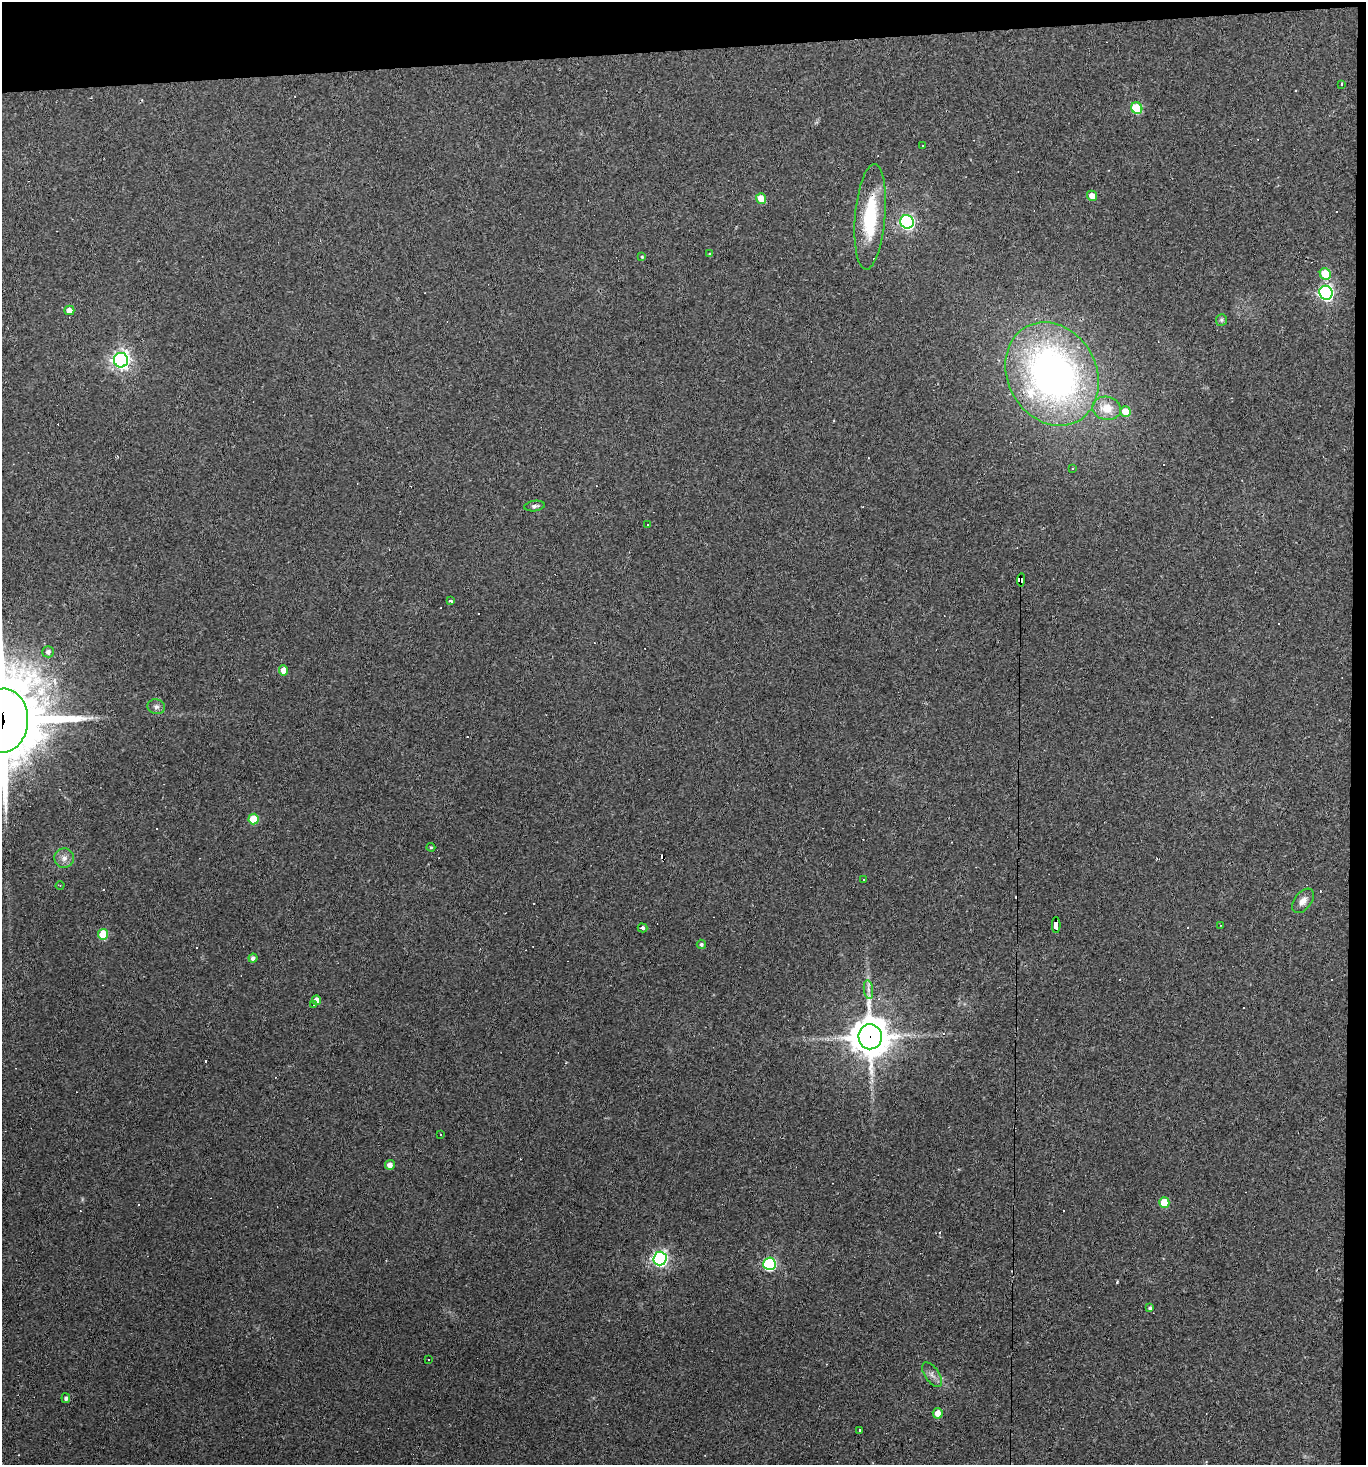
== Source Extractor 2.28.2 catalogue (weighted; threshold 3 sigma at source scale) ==
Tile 3 of 3 x 3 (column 3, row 1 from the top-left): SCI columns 2852-4215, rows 2926-4388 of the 4364 x 4388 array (HDU 1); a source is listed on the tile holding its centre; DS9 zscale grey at full resolution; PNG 1368 x 1467 px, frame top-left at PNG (2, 2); each listed source drawn as its Kron ellipse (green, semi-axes under 4 px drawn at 4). Shown black and unused: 4% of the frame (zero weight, under 2 of 3 exposures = <1% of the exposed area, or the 3 px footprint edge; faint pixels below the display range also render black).
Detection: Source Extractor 2.28.2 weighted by HDU 2 'WHT'; one run over the whole footprint, this tile lists its part. Background 0.0931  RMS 0.0063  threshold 0.0285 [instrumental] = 3 sigma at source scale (4.5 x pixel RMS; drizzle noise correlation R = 1.50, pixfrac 1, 0.05/0.05 arcsec/px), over >= 5 px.
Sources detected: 84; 30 cosmic-ray / hot-pixel residue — neither listed nor drawn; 1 inside a brighter listed object's ellipse — not listed separately; the other 53 listed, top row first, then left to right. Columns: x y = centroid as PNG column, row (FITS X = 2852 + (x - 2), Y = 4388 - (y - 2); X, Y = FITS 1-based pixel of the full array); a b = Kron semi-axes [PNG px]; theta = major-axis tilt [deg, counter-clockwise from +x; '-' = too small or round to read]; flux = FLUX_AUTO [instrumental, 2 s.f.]
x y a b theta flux
1341 84 3 3 - 3.7
1137 108 6 5 - 29
922 145 3 3 - 1.4
1092 196 5 4 - 5.8
761 198 5 5 - 7.9
870 217 53 15 85 38
907 222 7 6 - 150
710 254 4 4 - 0.62
642 257 4 3 - 0.62
1325 274 6 5 - 17
1326 293 7 6 - 170
69 310 5 4 - 5.4
1221 320 6 5 - 1.1
121 360 7 7 - 280
1052 374 54 44 -61 270
1107 408 14 11 -10 9.7
1125 412 5 5 - 10
1073 469 3 2 - 0.7
535 506 10 5 7 1.9
648 525 3 3 - 6.5
1021 580 7 4 86 120
450 601 3 3 - 1.6
48 652 6 5 - 2
284 670 5 4 - 6.5
156 707 9 7 -12 2.2
3 721 32 25 85 6900
254 819 5 5 - 16
431 847 4 4 - 0.77
64 858 10 9 - 4.1
864 879 3 2 - 0.61
60 885 4 3 - 0.57
1303 901 14 8 53 4.2
1056 925 8 4 90 63
1220 925 2 2 - 0.36
642 928 5 4 - 1.5
103 934 5 5 - 25
701 944 4 4 - 1.2
253 958 4 4 - 2
868 990 9 4 -82 2.1
316 1000 5 4 - 3.9
314 1004 3 2 - 0.52
870 1037 12 12 - 1600
441 1135 2 2 - 0.62
390 1165 5 5 - 3.8
1164 1203 5 5 - 18
660 1258 7 6 - 190
769 1264 6 6 - 87
1150 1308 4 4 - 1.4
429 1360 3 2 - 0.57
932 1375 14 7 -54 3.3
66 1398 5 4 - 1.6
938 1413 5 5 - 6
859 1431 4 3 - 3.3
Overlapping masked pixels (flux is a lower limit): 4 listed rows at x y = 1021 580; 3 721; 1056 925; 870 1037
Isophote crosses this tile's border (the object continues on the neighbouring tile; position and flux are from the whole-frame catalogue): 1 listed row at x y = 3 721